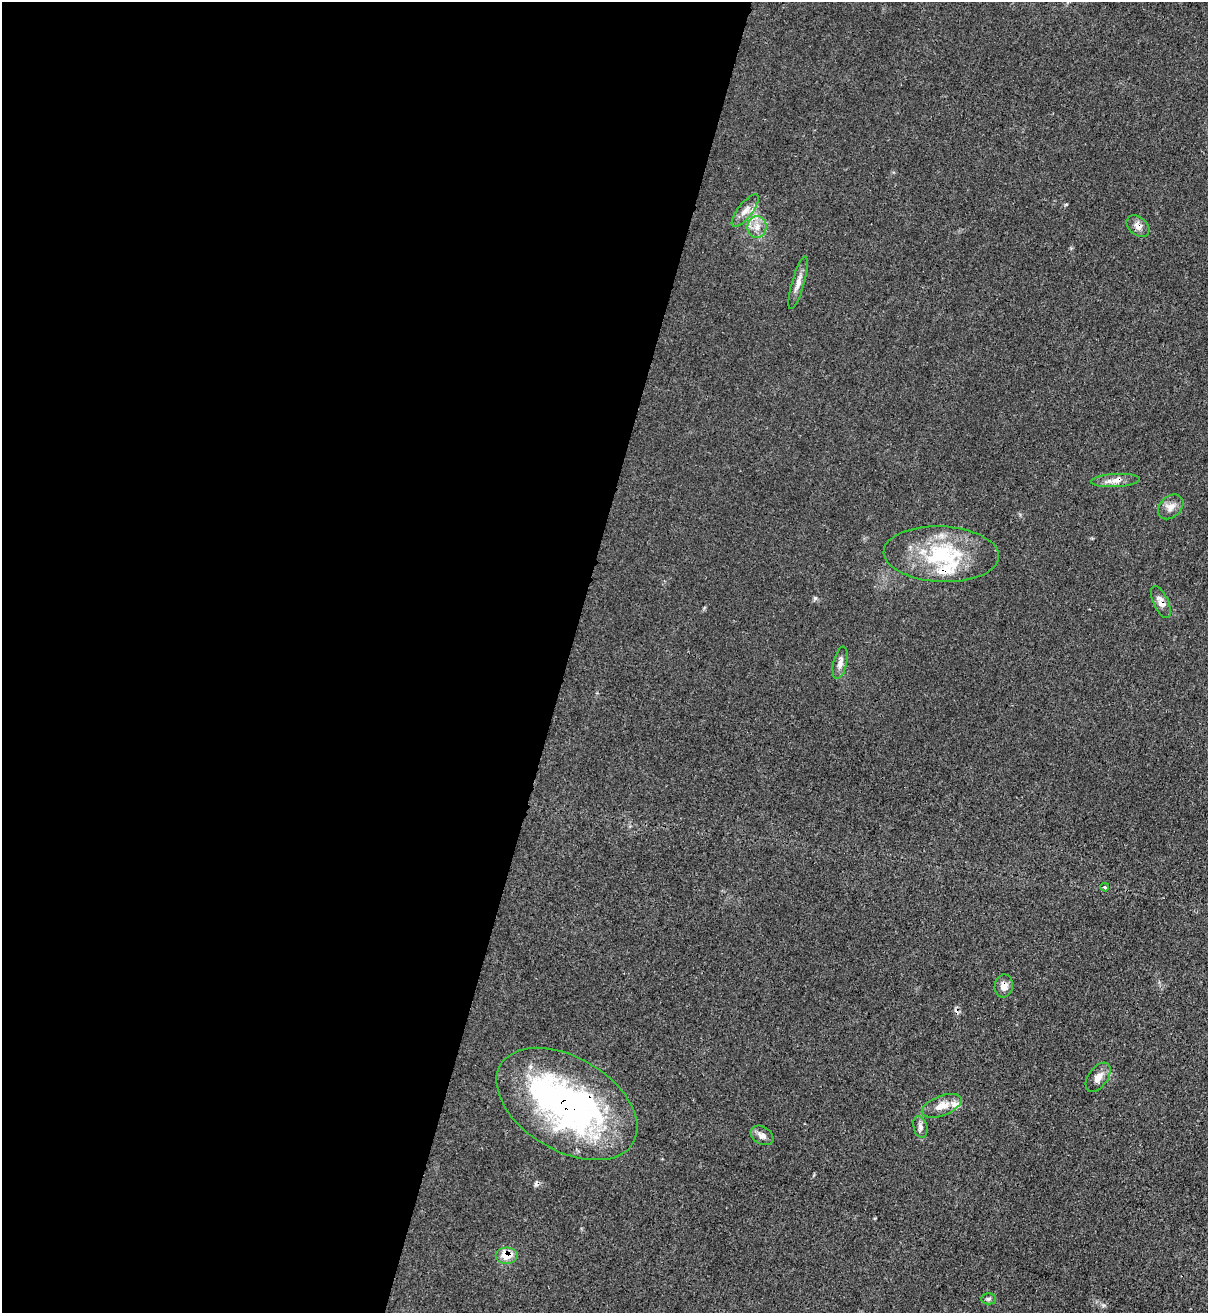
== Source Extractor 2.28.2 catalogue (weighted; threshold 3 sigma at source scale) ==
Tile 5 of 4 x 4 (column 1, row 2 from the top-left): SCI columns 216-1421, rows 2654-3964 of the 5383 x 5306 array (HDU 1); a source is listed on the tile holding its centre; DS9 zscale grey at full resolution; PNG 1210 x 1315 px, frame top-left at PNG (2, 2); each listed source drawn as its Kron ellipse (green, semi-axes under 4 px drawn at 4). Shown black and unused: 47% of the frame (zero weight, under 3 of 4 exposures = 7% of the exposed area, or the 3 px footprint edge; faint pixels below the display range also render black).
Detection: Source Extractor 2.28.2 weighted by HDU 2 'WHT'; one run over the whole footprint, this tile lists its part. Background 0.0271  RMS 0.0029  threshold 0.0132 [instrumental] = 3 sigma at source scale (4.5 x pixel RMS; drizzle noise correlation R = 1.50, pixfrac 1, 0.05/0.05 arcsec/px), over >= 5 px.
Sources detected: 24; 2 inside a brighter object's white glare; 2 cosmic-ray / hot-pixel residue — neither listed nor drawn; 2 inside a brighter listed object's ellipse — not listed separately; the other 18 listed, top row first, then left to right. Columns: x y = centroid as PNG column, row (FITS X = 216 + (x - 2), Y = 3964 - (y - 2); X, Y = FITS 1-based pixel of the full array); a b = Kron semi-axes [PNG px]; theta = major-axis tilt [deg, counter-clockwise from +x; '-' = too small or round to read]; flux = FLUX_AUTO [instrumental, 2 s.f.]
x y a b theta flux
745 211 20 7 52 2.2
1138 226 13 9 -40 1.9
757 227 11 9 82 2.6
798 283 27 6 74 2.3
1115 480 24 6 3 2.4
1171 507 14 10 43 2.2
941 554 58 28 -3 25
1161 602 17 7 -65 2.1
840 663 16 7 77 1.7
1105 887 4 3 - 0.32
1004 986 11 9 82 1.9
1098 1077 16 9 54 2.2
567 1104 77 46 -31 94
942 1106 21 10 21 3.7
920 1127 11 7 -75 1.1
762 1135 12 8 -31 1.6
506 1255 11 8 0 4.4
988 1299 7 5 -1 0.65
Overlapping masked pixels (flux is a lower limit): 6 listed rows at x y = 1138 226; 1115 480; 1161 602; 1004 986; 567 1104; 506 1255
Unlisted compact peaks at least as high as the median listed source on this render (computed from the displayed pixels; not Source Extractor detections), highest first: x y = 815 598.